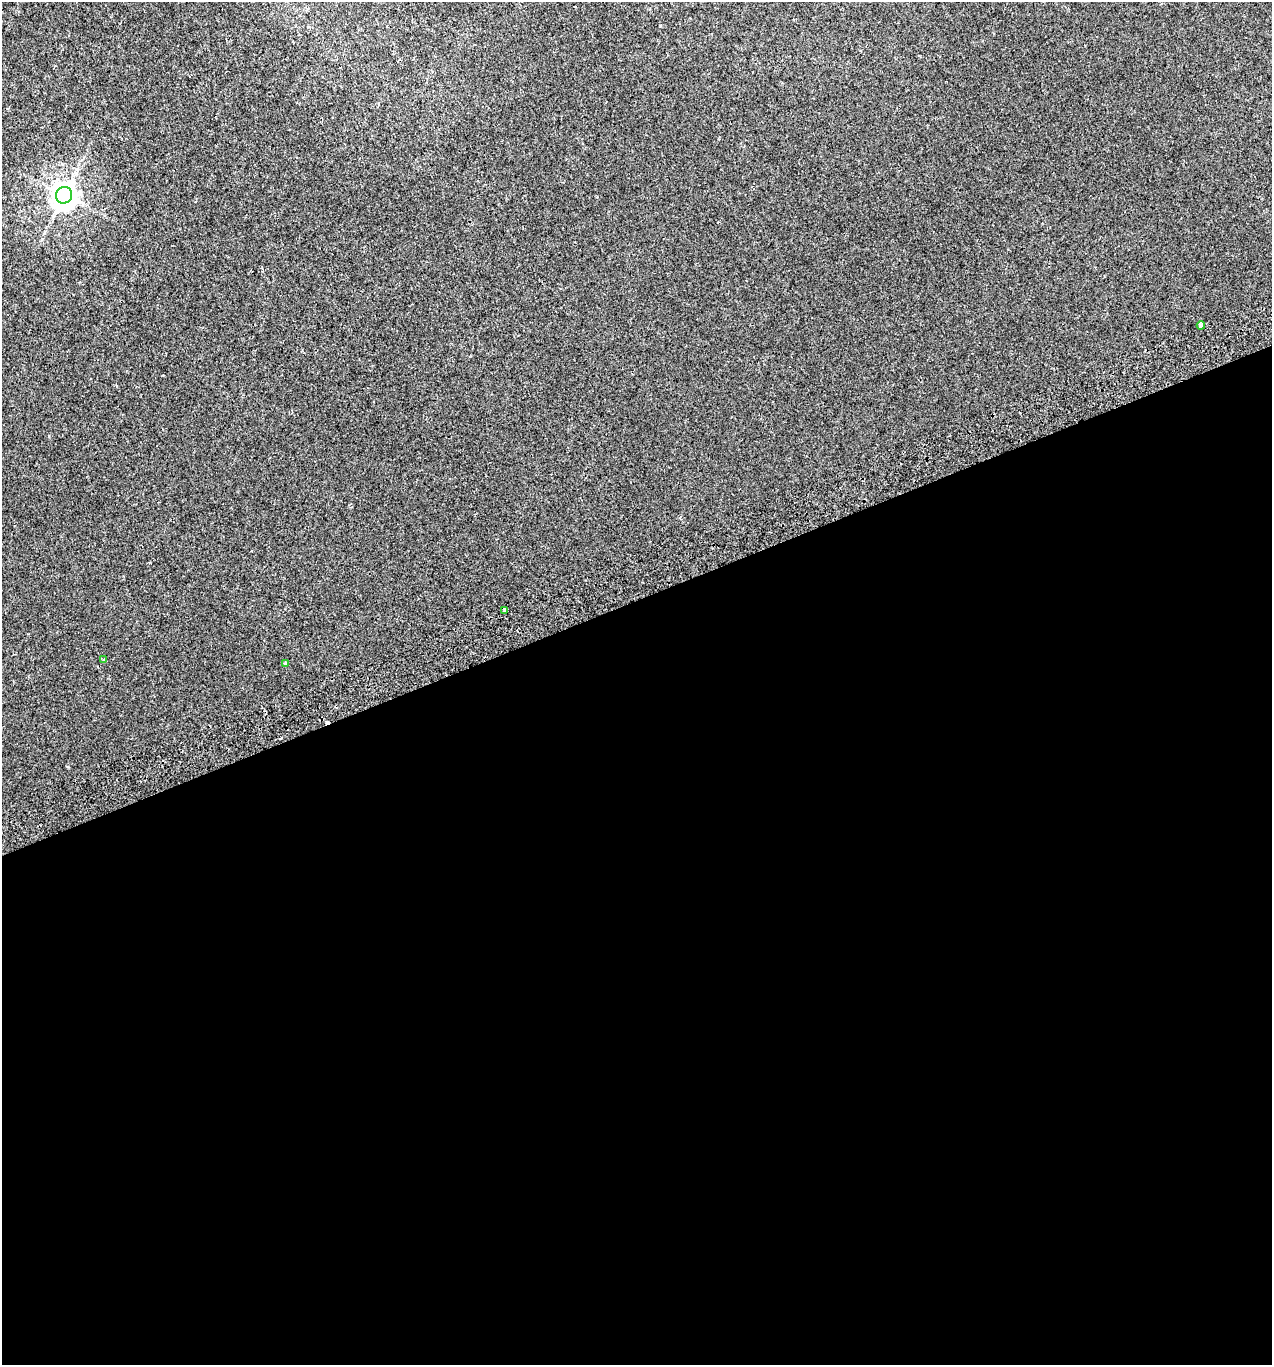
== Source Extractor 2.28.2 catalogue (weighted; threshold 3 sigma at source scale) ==
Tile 15 of 4 x 4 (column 3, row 4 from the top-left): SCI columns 2637-3906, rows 49-1411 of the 5327 x 5546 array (HDU 1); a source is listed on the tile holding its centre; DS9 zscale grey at full resolution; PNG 1274 x 1367 px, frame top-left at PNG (2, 2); each listed source drawn as its Kron ellipse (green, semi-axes under 4 px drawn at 4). Shown black and unused: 56% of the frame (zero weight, under 2 of 3 exposures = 3% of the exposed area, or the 3 px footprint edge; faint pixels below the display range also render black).
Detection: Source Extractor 2.28.2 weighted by HDU 2 'WHT'; one run over the whole footprint, this tile lists its part. Background 0.00186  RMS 0.0036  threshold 0.0163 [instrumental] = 3 sigma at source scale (4.5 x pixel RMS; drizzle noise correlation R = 1.50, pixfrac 1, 0.0396/0.0396 arcsec/px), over >= 5 px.
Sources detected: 6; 1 cosmic-ray / hot-pixel residue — neither listed nor drawn; the other 5 listed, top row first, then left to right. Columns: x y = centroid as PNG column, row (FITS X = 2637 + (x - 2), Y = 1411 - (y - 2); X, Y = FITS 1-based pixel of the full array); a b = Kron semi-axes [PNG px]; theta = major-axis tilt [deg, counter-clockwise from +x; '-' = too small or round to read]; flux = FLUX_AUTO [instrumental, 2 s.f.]
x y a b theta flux
64 195 8 8 - 410
1201 325 4 3 - 7.9
505 610 4 2 - 0.54
104 659 3 3 - 1.3
285 663 4 4 - 0.42